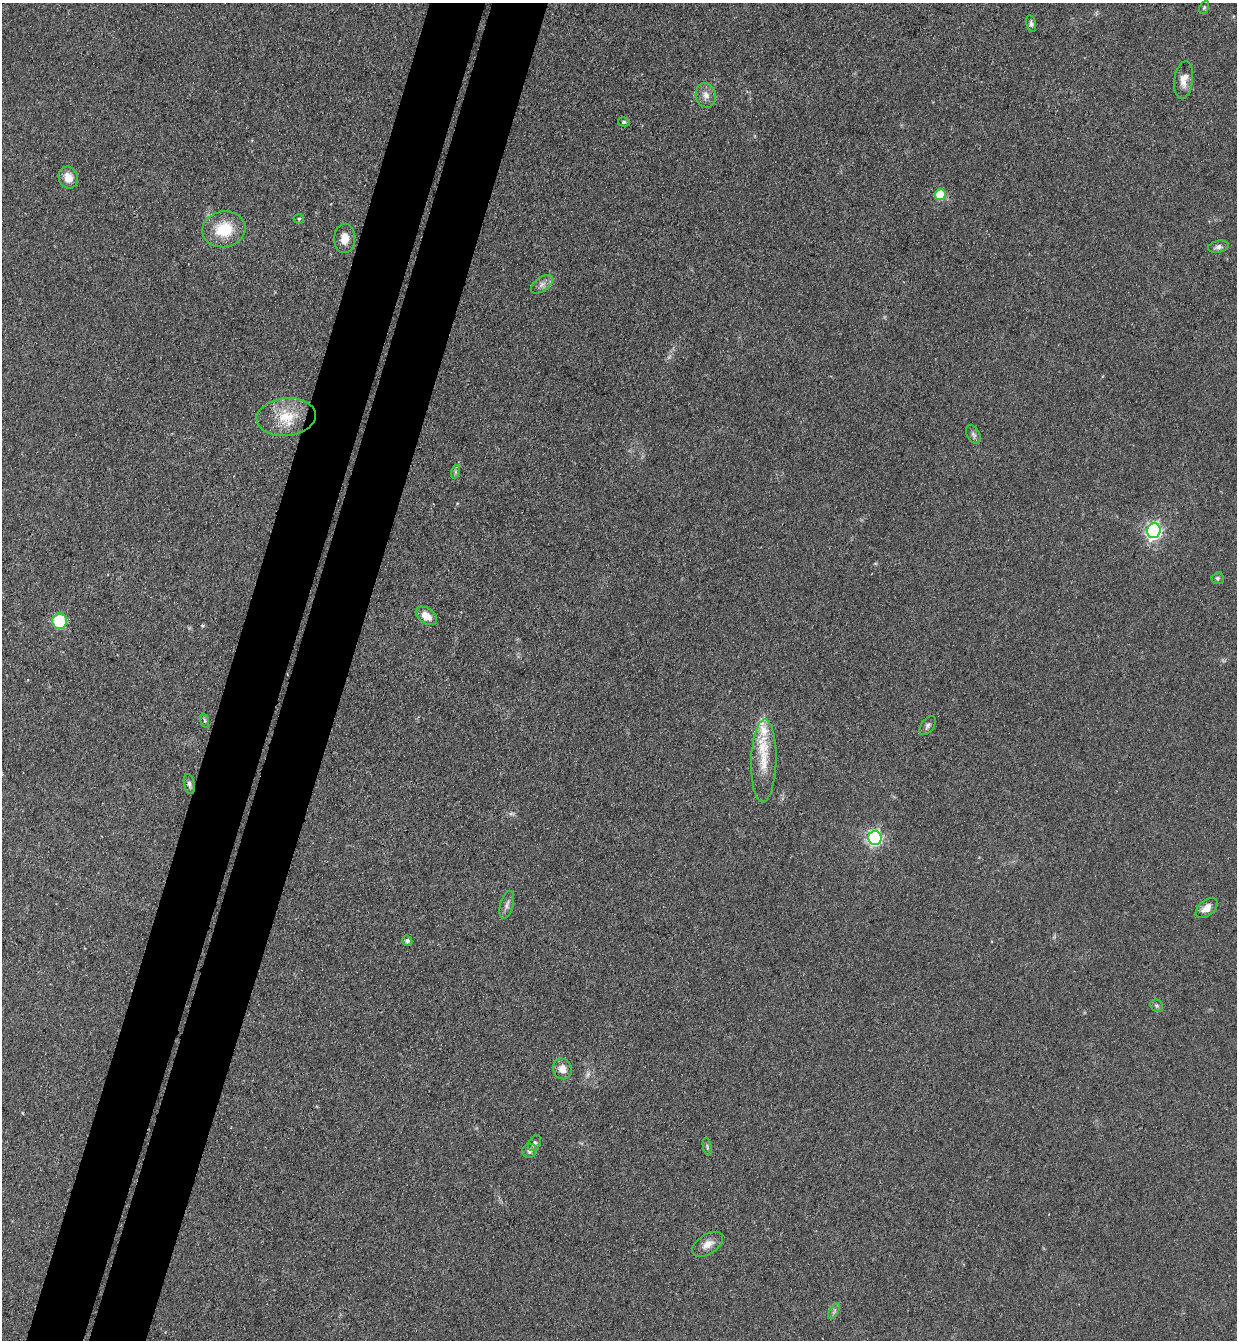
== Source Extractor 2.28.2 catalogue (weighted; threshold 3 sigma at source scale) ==
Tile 7 of 4 x 4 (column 3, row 2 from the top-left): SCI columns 2660-3894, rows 2699-4036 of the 5447 x 5397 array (HDU 1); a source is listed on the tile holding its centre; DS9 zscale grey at full resolution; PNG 1239 x 1342 px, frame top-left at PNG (2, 3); each listed source drawn as its Kron ellipse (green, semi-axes under 4 px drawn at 4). Shown black and unused: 9% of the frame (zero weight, under 3 of 4 exposures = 5% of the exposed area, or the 3 px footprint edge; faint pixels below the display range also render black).
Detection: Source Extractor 2.28.2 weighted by HDU 2 'WHT'; one run over the whole footprint, this tile lists its part. Background 0.101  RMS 0.0071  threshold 0.0321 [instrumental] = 3 sigma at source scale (4.5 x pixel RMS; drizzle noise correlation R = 1.50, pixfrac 1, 0.05/0.05 arcsec/px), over >= 5 px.
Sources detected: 36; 2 inside a brighter listed object's ellipse — not listed separately; the other 34 listed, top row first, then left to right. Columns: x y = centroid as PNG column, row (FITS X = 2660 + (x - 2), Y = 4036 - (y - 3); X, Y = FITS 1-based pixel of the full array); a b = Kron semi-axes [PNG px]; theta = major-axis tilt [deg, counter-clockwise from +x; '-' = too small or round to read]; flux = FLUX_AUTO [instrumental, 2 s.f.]
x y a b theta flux
1204 7 7 4 63 1
1031 24 9 4 -78 1.7
1184 80 19 9 82 6.6
706 95 12 10 -76 5.3
624 122 6 4 -13 1.2
68 178 11 9 -66 8.1
940 195 5 5 - 26
299 219 5 5 - 0.95
224 229 22 18 10 24
345 238 15 10 87 7.8
1218 247 10 6 11 2.7
542 284 12 7 35 3.9
286 417 30 19 5 24
973 435 10 6 -59 2.2
455 472 7 4 72 1.3
1154 531 7 7 - 200
1218 578 6 5 - 1.3
426 616 12 7 -34 9
59 621 8 7 - 32
205 721 7 3 -71 1.1
928 726 11 6 54 2.3
764 761 41 12 88 20
189 784 10 5 -80 2.3
875 838 7 6 - 170
507 905 14 6 73 3.2
1207 908 12 7 41 6.3
407 941 5 5 - 1.6
1157 1006 7 5 -44 1.5
562 1069 10 9 - 5.5
534 1143 9 5 61 1.8
707 1147 9 3 -77 1.3
529 1151 7 7 - 2.8
708 1244 17 9 34 6.6
834 1311 9 3 58 1.5